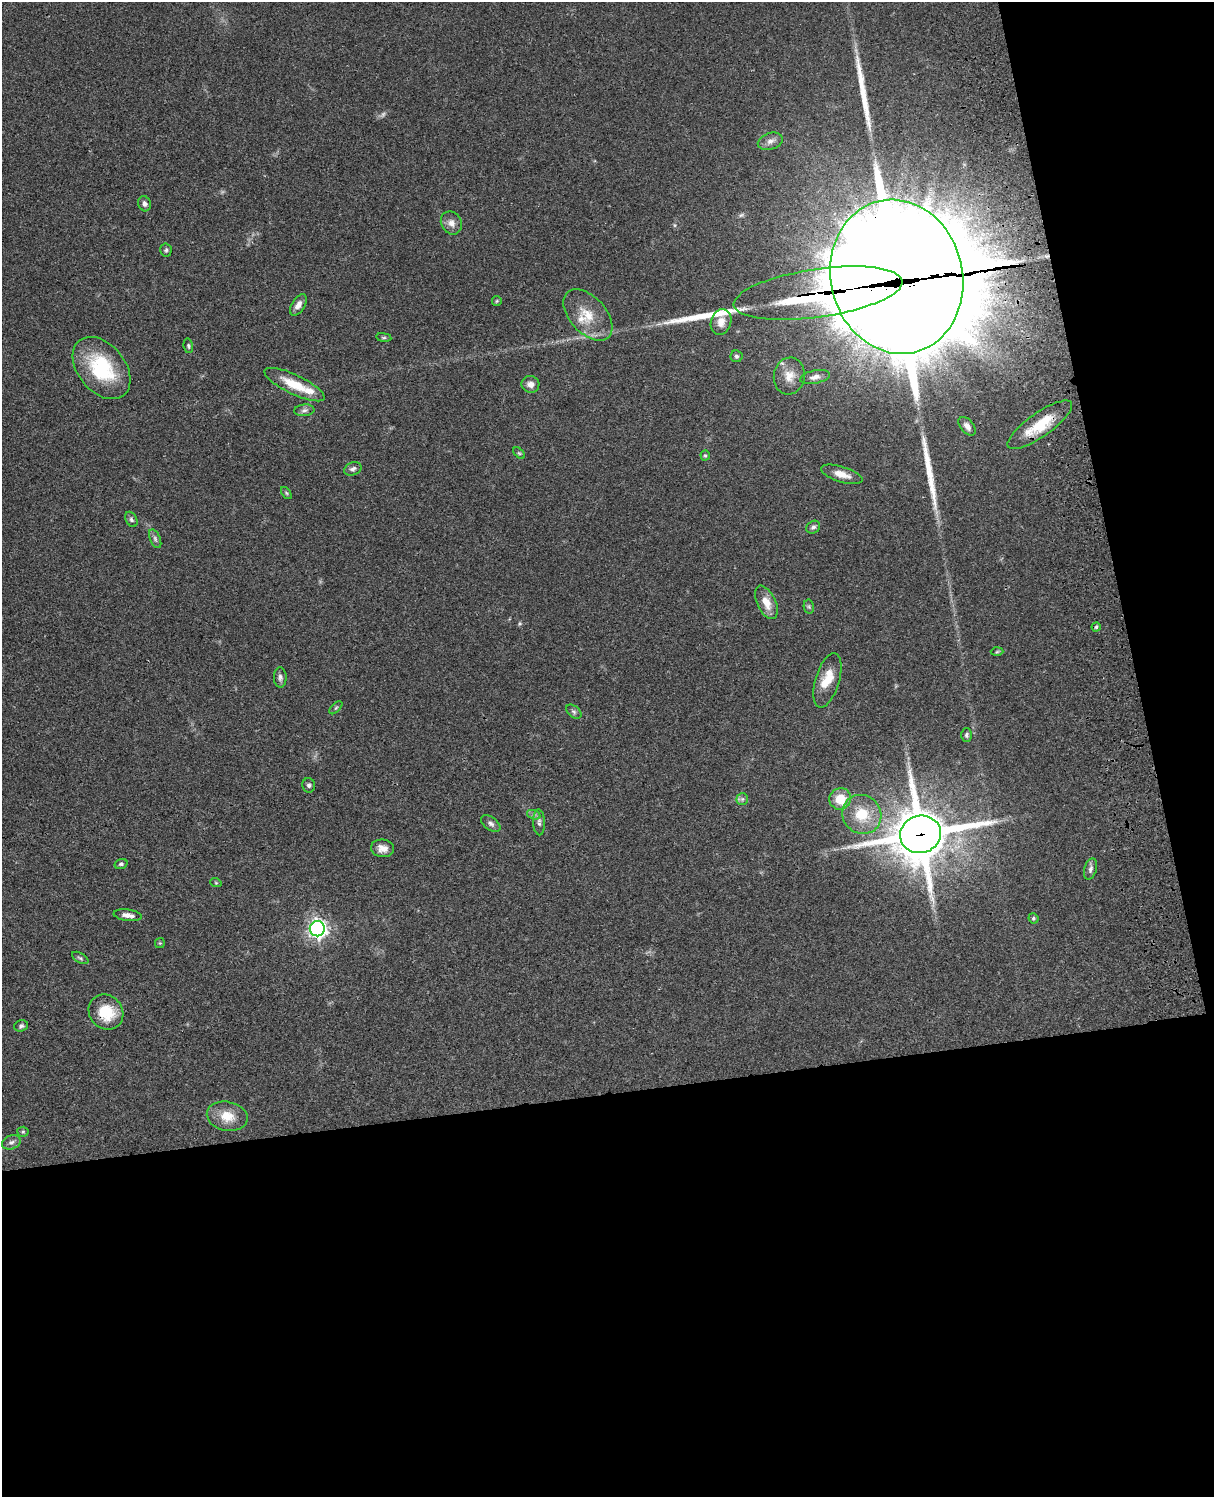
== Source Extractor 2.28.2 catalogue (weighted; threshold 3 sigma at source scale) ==
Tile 12 of 4 x 3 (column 4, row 3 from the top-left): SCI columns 3757-4968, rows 277-1771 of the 5087 x 4926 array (HDU 1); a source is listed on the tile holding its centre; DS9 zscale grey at full resolution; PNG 1216 x 1499 px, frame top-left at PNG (2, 2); each listed source drawn as its Kron ellipse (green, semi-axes under 4 px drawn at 4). Shown black and unused: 33% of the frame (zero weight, under 3 of 4 exposures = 6% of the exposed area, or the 3 px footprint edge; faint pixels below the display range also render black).
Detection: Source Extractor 2.28.2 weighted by HDU 2 'WHT'; one run over the whole footprint, this tile lists its part. Background 0.0955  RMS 0.0063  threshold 0.0283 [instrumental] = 3 sigma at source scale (4.5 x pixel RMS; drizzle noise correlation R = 1.50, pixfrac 1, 0.05/0.05 arcsec/px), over >= 5 px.
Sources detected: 71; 1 too faint to see at this stretch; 2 inside a brighter object's white glare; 3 long thin detections or spike segments (spike, bleed or trail) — neither listed nor drawn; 5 inside a brighter listed object's ellipse — not listed separately; the other 60 listed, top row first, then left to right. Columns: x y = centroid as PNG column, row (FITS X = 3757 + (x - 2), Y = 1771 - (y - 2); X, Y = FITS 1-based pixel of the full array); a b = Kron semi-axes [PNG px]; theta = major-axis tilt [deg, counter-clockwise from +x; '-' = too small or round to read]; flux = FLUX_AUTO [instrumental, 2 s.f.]
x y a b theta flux
770 141 13 8 17 3.4
144 204 8 6 -73 2.3
451 223 12 10 -58 4.3
166 250 6 5 - 1.3
897 277 78 66 -77 23000
818 293 85 24 8 8500
497 301 5 5 - 0.77
298 305 12 6 57 3.7
588 315 30 18 -48 16
721 322 13 10 74 5.2
384 337 7 4 -8 0.91
188 346 7 4 -80 1.1
736 356 6 6 - 1.3
102 368 35 23 -51 45
789 376 18 15 80 8.5
815 377 15 6 12 3.3
530 384 9 8 - 3.9
295 385 33 9 -26 17
304 410 10 5 5 2
1040 425 38 12 35 21
967 426 11 6 -50 3.2
519 453 7 4 -44 0.96
705 456 5 4 - 0.77
353 469 9 6 22 1.9
842 474 21 7 -17 7
286 493 7 3 -53 0.84
131 519 8 5 -61 1.5
813 527 7 6 - 1.6
155 539 10 5 -66 1.6
766 602 18 9 -64 8
809 607 7 5 -78 1.2
1096 627 4 4 - 0.95
997 652 6 4 2 0.81
280 677 10 6 -89 2.1
827 680 28 12 73 12
336 708 8 3 45 0.87
574 712 9 5 -41 1.6
966 735 7 5 -90 1.4
309 785 7 6 - 1.6
742 799 6 6 - 1.3
840 799 11 10 - 13
862 814 20 19 - 19
534 815 7 4 -18 1.4
539 822 13 6 -87 2.3
491 824 11 6 -36 2.2
921 834 20 18 18 3500
382 848 12 8 -9 4.7
121 864 6 5 - 1.3
1090 869 11 6 73 2.1
216 883 6 3 -19 0.69
128 915 14 5 -7 4.2
1033 918 5 5 - 1.2
317 929 7 7 - 280
160 943 5 5 - 0.72
80 958 9 5 -30 1.3
106 1012 18 16 -48 20
21 1026 7 5 19 1.6
227 1116 21 14 -11 12
23 1132 5 5 - 0.92
11 1142 10 7 20 2.1
Overlapping masked pixels (flux is a lower limit): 4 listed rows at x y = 897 277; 818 293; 921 834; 106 1012